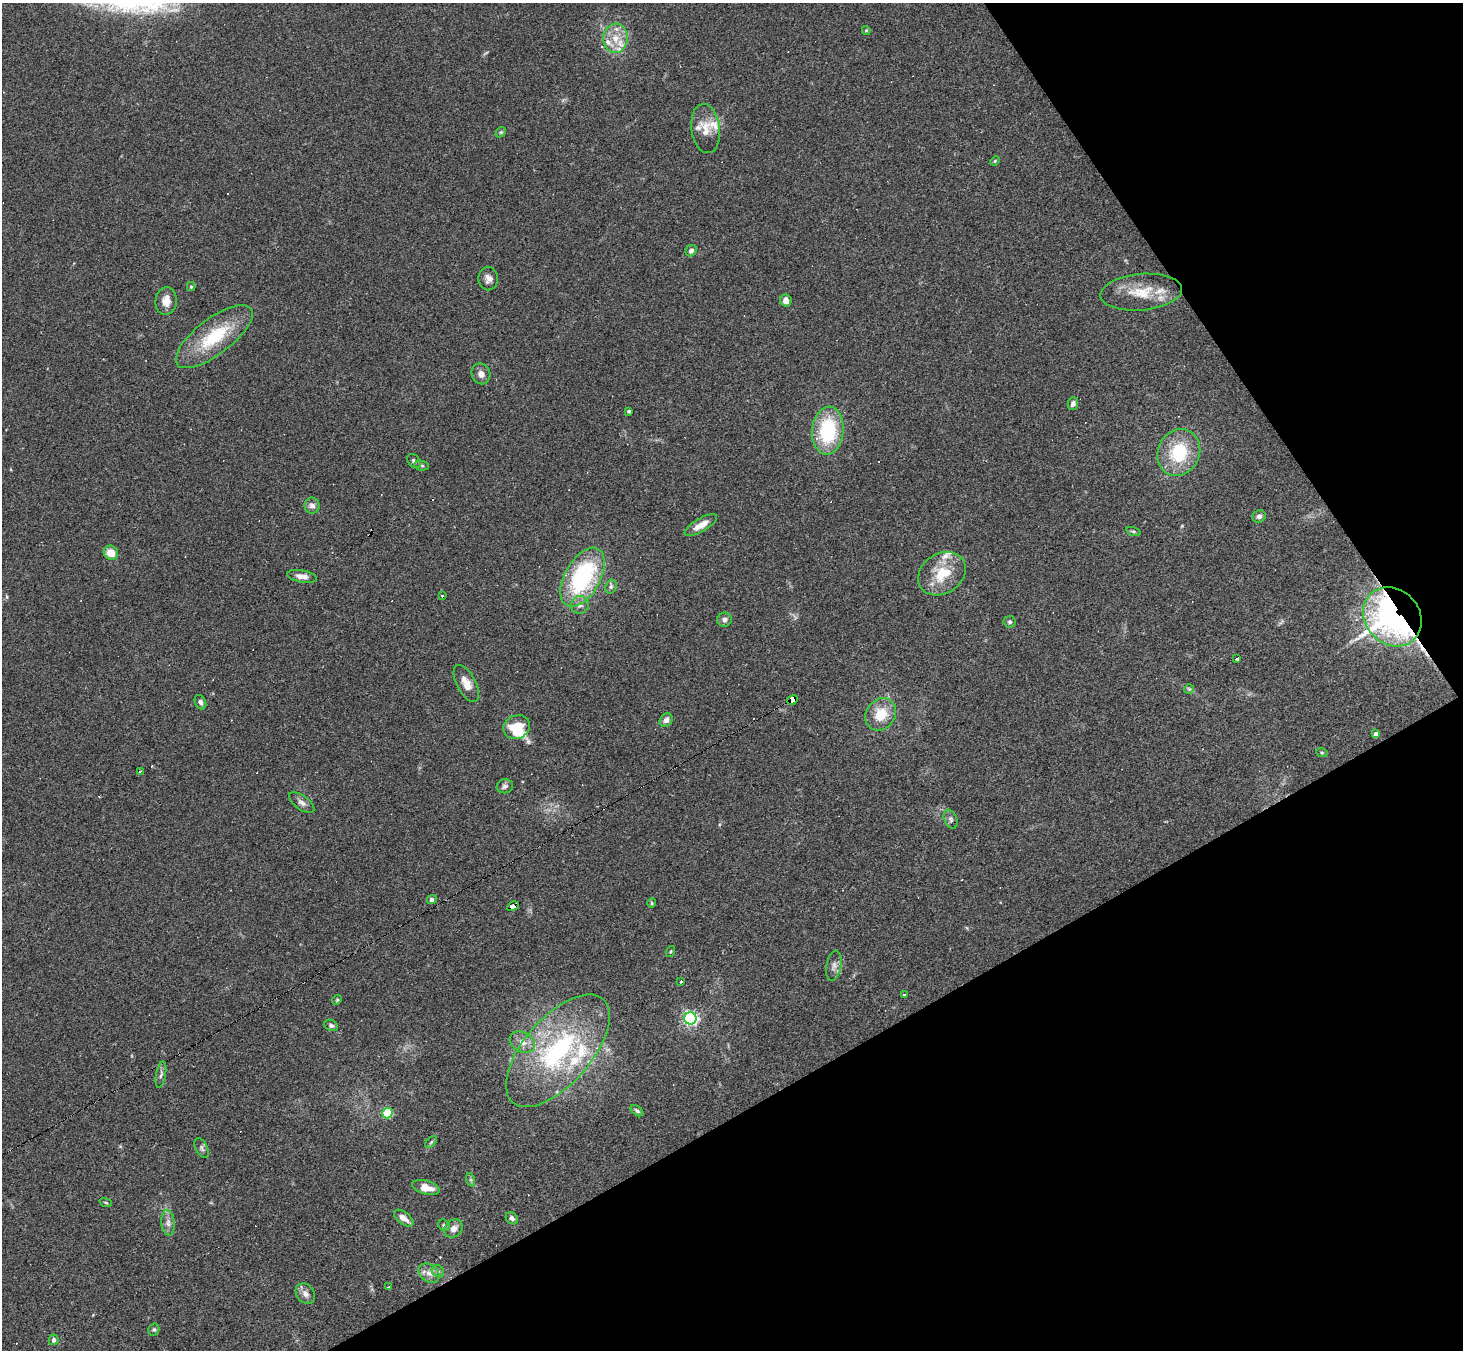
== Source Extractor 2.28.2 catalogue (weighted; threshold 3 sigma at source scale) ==
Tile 12 of 4 x 4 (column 4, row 3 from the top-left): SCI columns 4383-5843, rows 1639-2986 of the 5843 x 5835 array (HDU 1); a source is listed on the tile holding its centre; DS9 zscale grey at full resolution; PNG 1465 x 1352 px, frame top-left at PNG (2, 3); each listed source drawn as its Kron ellipse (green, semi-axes under 4 px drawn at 4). Shown black and unused: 27% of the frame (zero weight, under 2 of 3 exposures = <1% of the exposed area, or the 3 px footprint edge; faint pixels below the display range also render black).
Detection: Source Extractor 2.28.2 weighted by HDU 2 'WHT'; one run over the whole footprint, this tile lists its part. Background 0.101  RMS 0.0084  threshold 0.0379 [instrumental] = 3 sigma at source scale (4.5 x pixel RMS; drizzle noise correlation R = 1.50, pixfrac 1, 0.05/0.05 arcsec/px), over >= 5 px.
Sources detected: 93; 7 cosmic-ray / hot-pixel residue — neither listed nor drawn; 8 inside a brighter listed object's ellipse — not listed separately; the other 78 listed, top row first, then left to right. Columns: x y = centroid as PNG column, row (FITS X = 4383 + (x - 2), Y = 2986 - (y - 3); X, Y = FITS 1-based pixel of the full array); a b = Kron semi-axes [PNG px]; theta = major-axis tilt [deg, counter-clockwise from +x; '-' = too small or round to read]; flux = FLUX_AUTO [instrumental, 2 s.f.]
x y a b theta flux
866 30 4 4 - 1
615 38 14 12 86 14
706 129 25 14 -83 13
501 132 6 4 44 1.1
995 161 5 4 - 0.93
691 251 6 5 - 3.2
488 279 12 10 -89 4.8
191 287 4 4 - 1
1141 292 41 18 5 27
786 300 6 5 - 6
166 301 14 10 85 8.4
214 337 46 18 37 47
481 374 10 9 - 5.2
1073 404 6 5 - 3.1
629 411 3 3 - 0.98
828 431 24 15 85 60
1179 453 24 21 63 44
414 461 8 5 -48 2.1
422 466 7 5 -5 1.6
312 506 8 7 - 4
1259 516 7 6 - 3.1
701 525 18 6 30 8.7
1134 532 7 3 -19 1.2
111 553 7 6 - 10
942 574 25 20 33 26
302 576 15 6 -10 6
583 577 32 17 61 100
611 587 7 5 70 2
443 596 3 3 - 2.7
580 605 9 8 - 4.4
1392 617 31 27 -47 380
724 620 7 7 - 3.1
1009 622 6 6 - 1.7
1237 658 4 3 - 3.8
466 683 20 9 -62 9.3
1189 689 5 5 - 1.2
792 700 5 4 - 190
200 702 7 5 -65 2.6
881 714 17 14 53 20
666 720 7 6 - 4.1
517 727 14 11 24 25
1376 734 4 3 - 2.9
1322 753 5 3 - 0.89
140 771 3 2 - 1.5
505 786 8 7 - 2.5
302 803 15 7 -36 4
951 819 10 6 -68 2.6
432 900 5 4 - 2.6
652 903 5 4 - 1.1
513 906 6 3 29 98
671 951 6 3 71 0.86
834 966 15 7 79 4.5
681 981 3 3 - 3.1
904 994 3 3 - 1.1
337 1000 5 4 - 1
690 1018 6 6 - 220
331 1025 7 5 -23 2.1
522 1042 13 9 -27 7.8
558 1051 69 33 49 140
161 1075 13 5 80 2.6
637 1111 7 4 -38 1.8
387 1113 5 5 - 53
431 1142 7 4 46 1.3
202 1148 11 6 -65 2.4
471 1180 7 4 -72 1.4
426 1187 14 7 -15 9.5
106 1203 6 3 -19 0.88
404 1218 11 6 -37 6.2
512 1218 7 5 -42 2.8
168 1223 13 6 -85 4.4
444 1225 6 5 - 1.4
454 1229 10 8 41 5.4
438 1271 7 5 -42 2.2
429 1273 12 8 -36 5.7
388 1287 4 2 - 0.72
305 1294 11 8 -52 4.7
154 1330 6 5 - 1.5
54 1340 5 5 - 2.4
Overlapping masked pixels (flux is a lower limit): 3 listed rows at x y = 1392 617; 792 700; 513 906